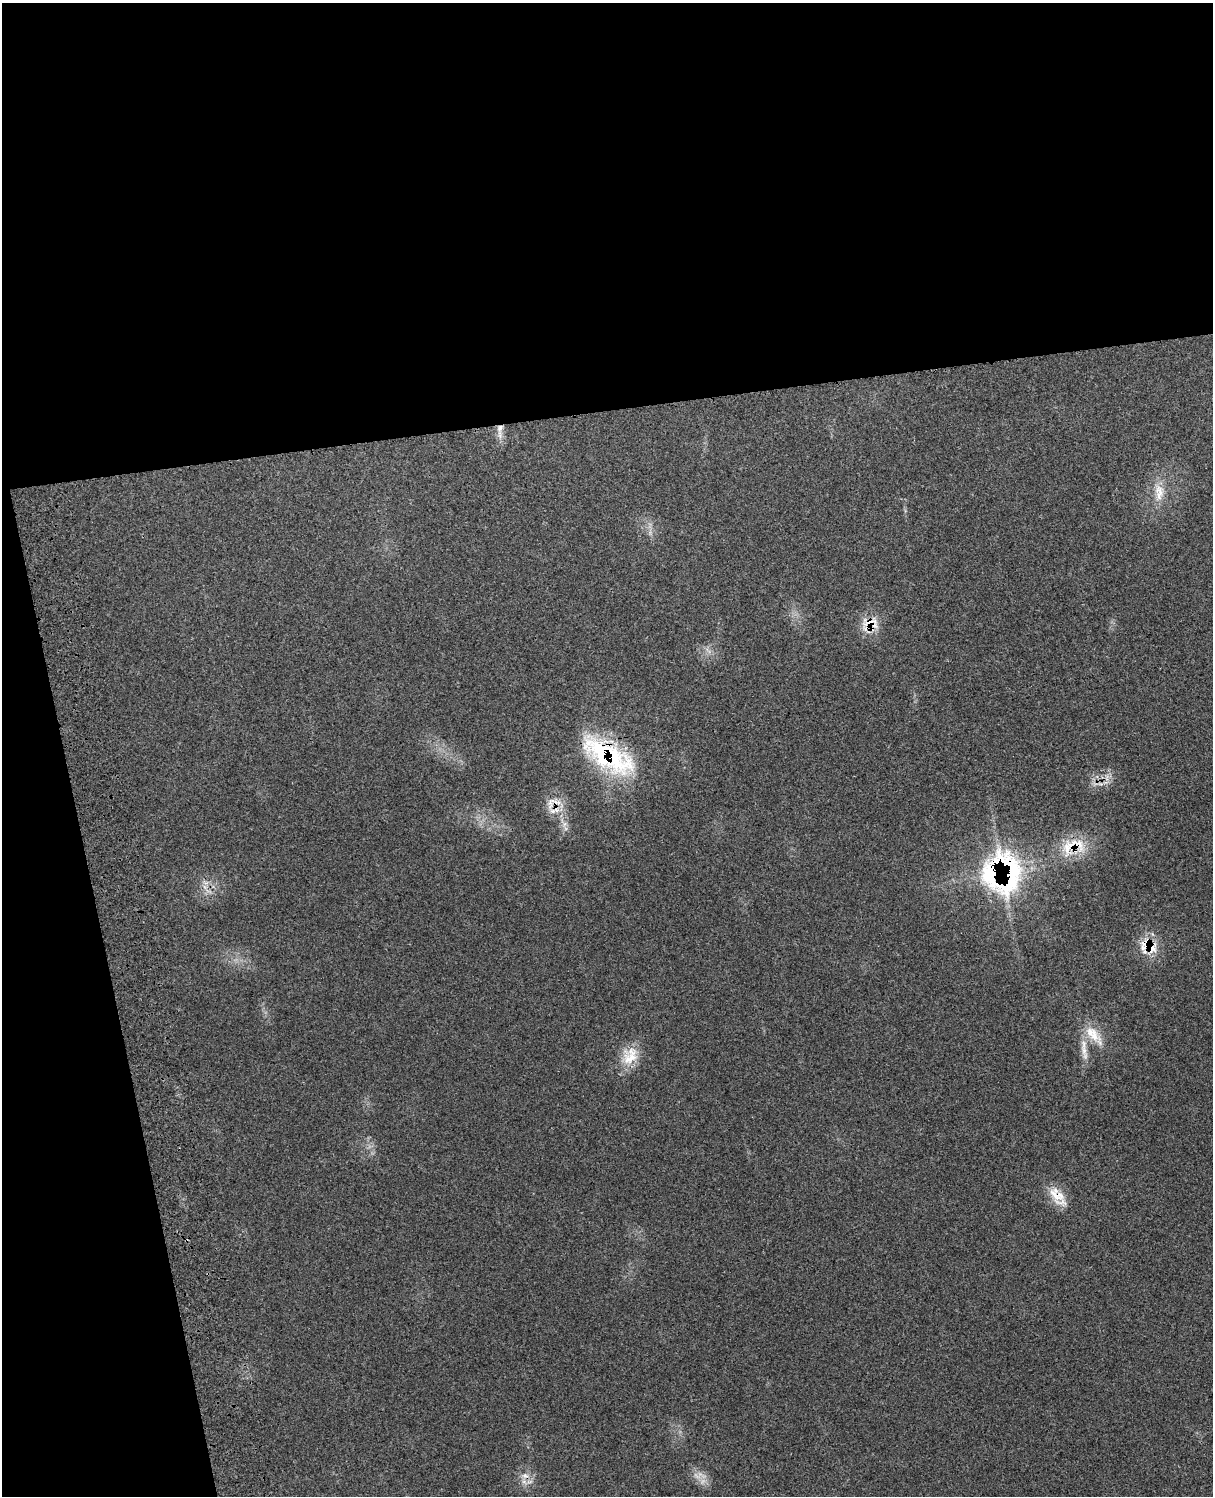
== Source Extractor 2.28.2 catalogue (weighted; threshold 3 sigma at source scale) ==
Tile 1 of 4 x 3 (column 1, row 1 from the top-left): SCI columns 117-1327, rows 3154-4647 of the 5085 x 4920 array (HDU 1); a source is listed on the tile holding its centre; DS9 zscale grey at full resolution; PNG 1215 x 1498 px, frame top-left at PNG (2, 3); no overlay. Shown black and unused: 34% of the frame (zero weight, under 3 of 4 exposures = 6% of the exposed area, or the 3 px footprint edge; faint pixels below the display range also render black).
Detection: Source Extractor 2.28.2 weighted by HDU 2 'WHT'; one run over the whole footprint, this tile lists its part. Background 0.27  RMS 0.0091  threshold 0.0411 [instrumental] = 3 sigma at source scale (4.5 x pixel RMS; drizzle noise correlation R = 1.50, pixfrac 1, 0.05/0.05 arcsec/px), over >= 5 px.
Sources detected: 18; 1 too faint to see at this stretch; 1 cosmic-ray / hot-pixel residue — not listed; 2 inside a brighter listed object's ellipse — not listed separately; the other 14 listed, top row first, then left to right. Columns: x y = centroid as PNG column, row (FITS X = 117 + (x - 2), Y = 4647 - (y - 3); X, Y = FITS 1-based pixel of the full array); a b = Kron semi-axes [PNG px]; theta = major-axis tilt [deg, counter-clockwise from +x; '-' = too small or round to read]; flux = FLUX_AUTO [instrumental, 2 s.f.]
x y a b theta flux
500 428 12 8 65 7.3
1159 492 26 13 90 18
870 623 26 17 -8 20
614 757 67 35 -44 100
551 801 26 8 70 10
1072 845 42 19 45 36
1003 873 45 42 -77 210
206 883 7 4 19 2.6
208 891 11 3 -26 2.5
1148 946 27 17 -29 23
1094 1036 33 13 -49 21
1084 1050 15 9 -86 8.3
630 1056 29 18 52 23
1054 1194 25 15 -61 17
Overlapping masked pixels (flux is a lower limit): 8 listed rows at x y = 500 428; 870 623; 614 757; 551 801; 1072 845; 1003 873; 1148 946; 1054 1194